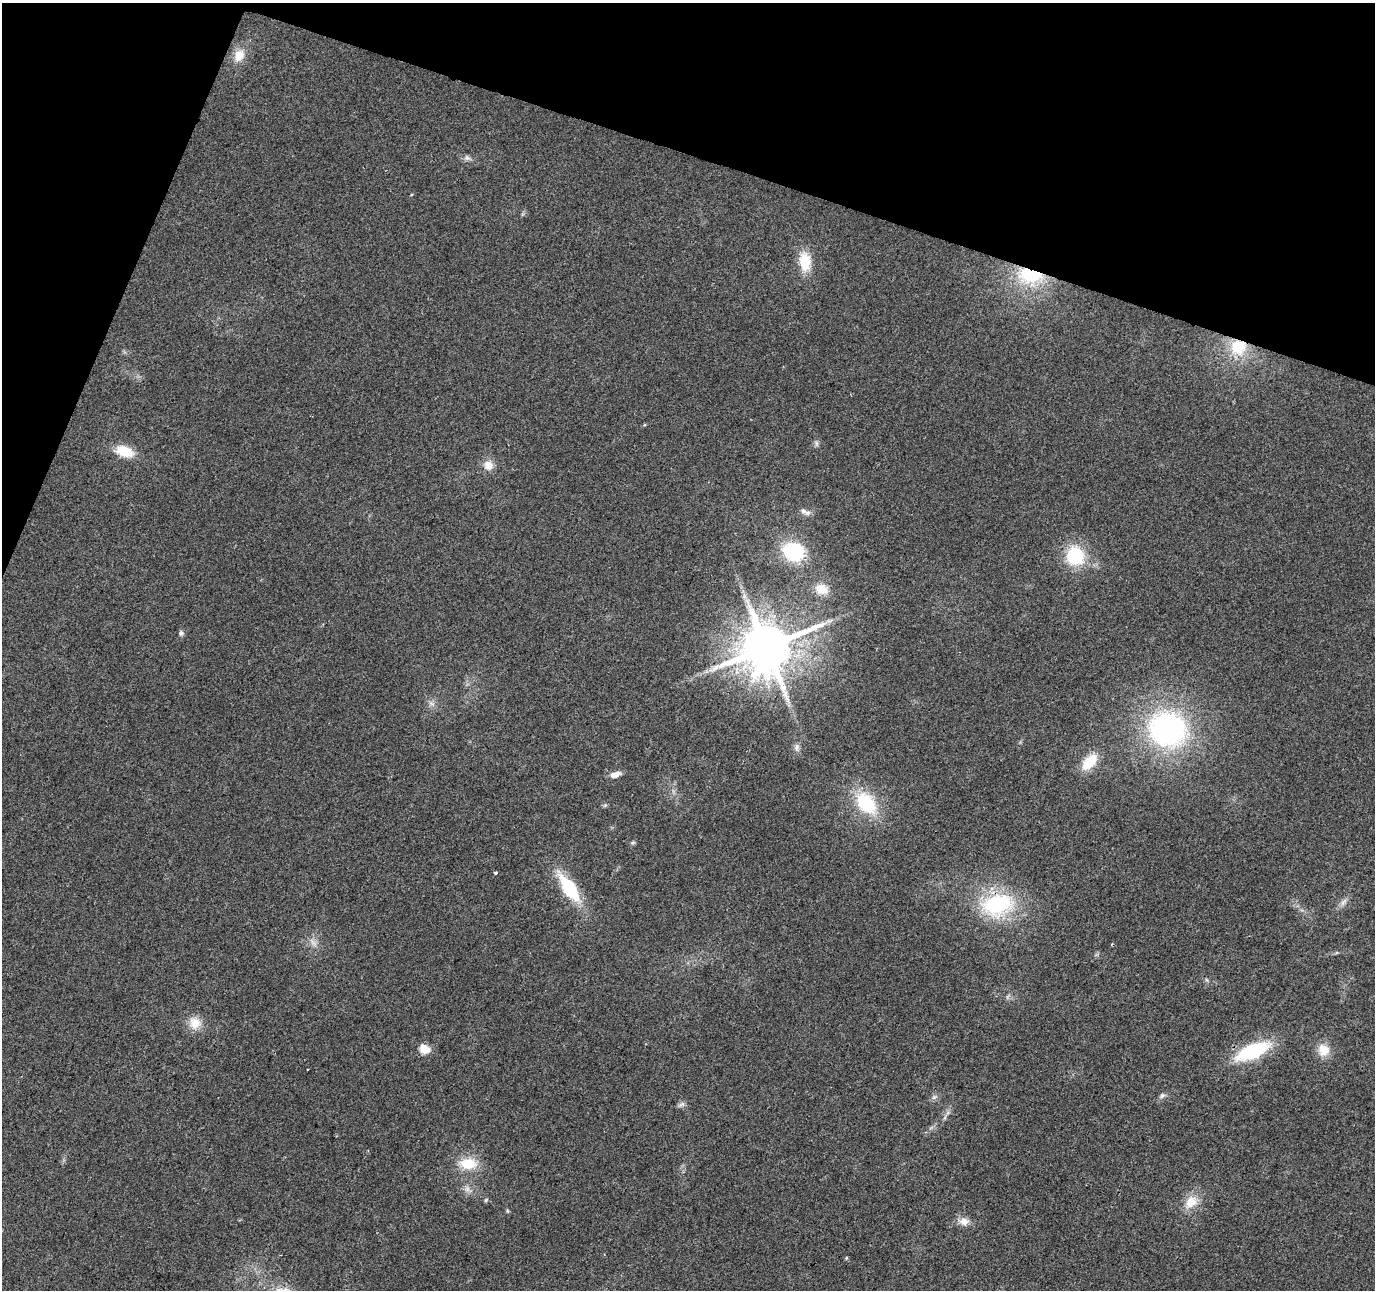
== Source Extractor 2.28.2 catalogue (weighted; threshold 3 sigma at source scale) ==
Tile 2 of 4 x 4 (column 2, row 1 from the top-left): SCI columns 1374-2746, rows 4078-5365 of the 5500 x 5642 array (HDU 1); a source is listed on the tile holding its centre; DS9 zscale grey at full resolution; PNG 1377 x 1292 px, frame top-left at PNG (2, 3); no overlay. Shown black and unused: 16% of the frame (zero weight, under 2 of 3 exposures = <1% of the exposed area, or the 3 px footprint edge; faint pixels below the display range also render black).
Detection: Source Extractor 2.28.2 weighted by HDU 2 'WHT'; one run over the whole footprint, this tile lists its part. Background 0.0384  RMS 0.0065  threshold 0.0294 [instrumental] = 3 sigma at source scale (4.5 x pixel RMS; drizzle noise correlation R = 1.50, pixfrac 1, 0.0396/0.0396 arcsec/px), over >= 5 px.
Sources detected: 44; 1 too faint to see at this stretch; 1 cosmic-ray / hot-pixel residue — not listed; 1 inside a brighter listed object's ellipse — not listed separately; the other 41 listed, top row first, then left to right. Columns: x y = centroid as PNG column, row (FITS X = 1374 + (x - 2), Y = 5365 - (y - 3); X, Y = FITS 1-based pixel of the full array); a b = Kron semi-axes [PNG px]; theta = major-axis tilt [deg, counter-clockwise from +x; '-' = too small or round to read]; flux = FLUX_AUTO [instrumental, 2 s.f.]
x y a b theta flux
239 55 16 12 67 9.6
467 158 9 7 -29 2.3
805 261 23 13 -83 17
1030 275 26 16 -7 41
1238 347 19 19 - 25
644 425 5 3 - 0.57
816 443 9 4 -89 1.5
124 451 18 10 -17 17
488 465 12 11 - 6.7
807 513 10 7 26 2.8
793 552 20 16 -16 45
1075 556 17 15 -80 38
822 589 15 11 -17 9.7
744 596 7 4 -72 1.9
181 633 7 6 - 1.6
766 647 14 13 - 4100
432 704 9 4 -19 1.6
1167 729 35 31 -24 150
797 747 10 7 87 2.6
1089 762 16 9 47 22
615 774 14 7 17 4.2
866 803 29 19 -49 38
633 843 8 4 9 1
495 873 3 3 - 1.4
569 888 31 13 -55 38
1343 902 13 5 51 3
997 905 35 24 12 63
195 1023 16 16 - 9.7
424 1049 13 10 -25 8
1324 1050 16 14 -76 9.6
1253 1051 36 14 23 47
1162 1095 8 6 49 1.8
934 1097 8 5 44 1.6
681 1104 10 4 31 1.7
945 1118 8 4 71 1.4
468 1164 22 13 0 17
467 1189 9 7 79 2.8
486 1200 6 4 46 0.81
1191 1202 19 14 44 11
964 1221 14 10 -8 5.5
846 1258 5 3 - 0.58
Overlapping masked pixels (flux is a lower limit): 3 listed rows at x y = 1030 275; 1238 347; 1253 1051